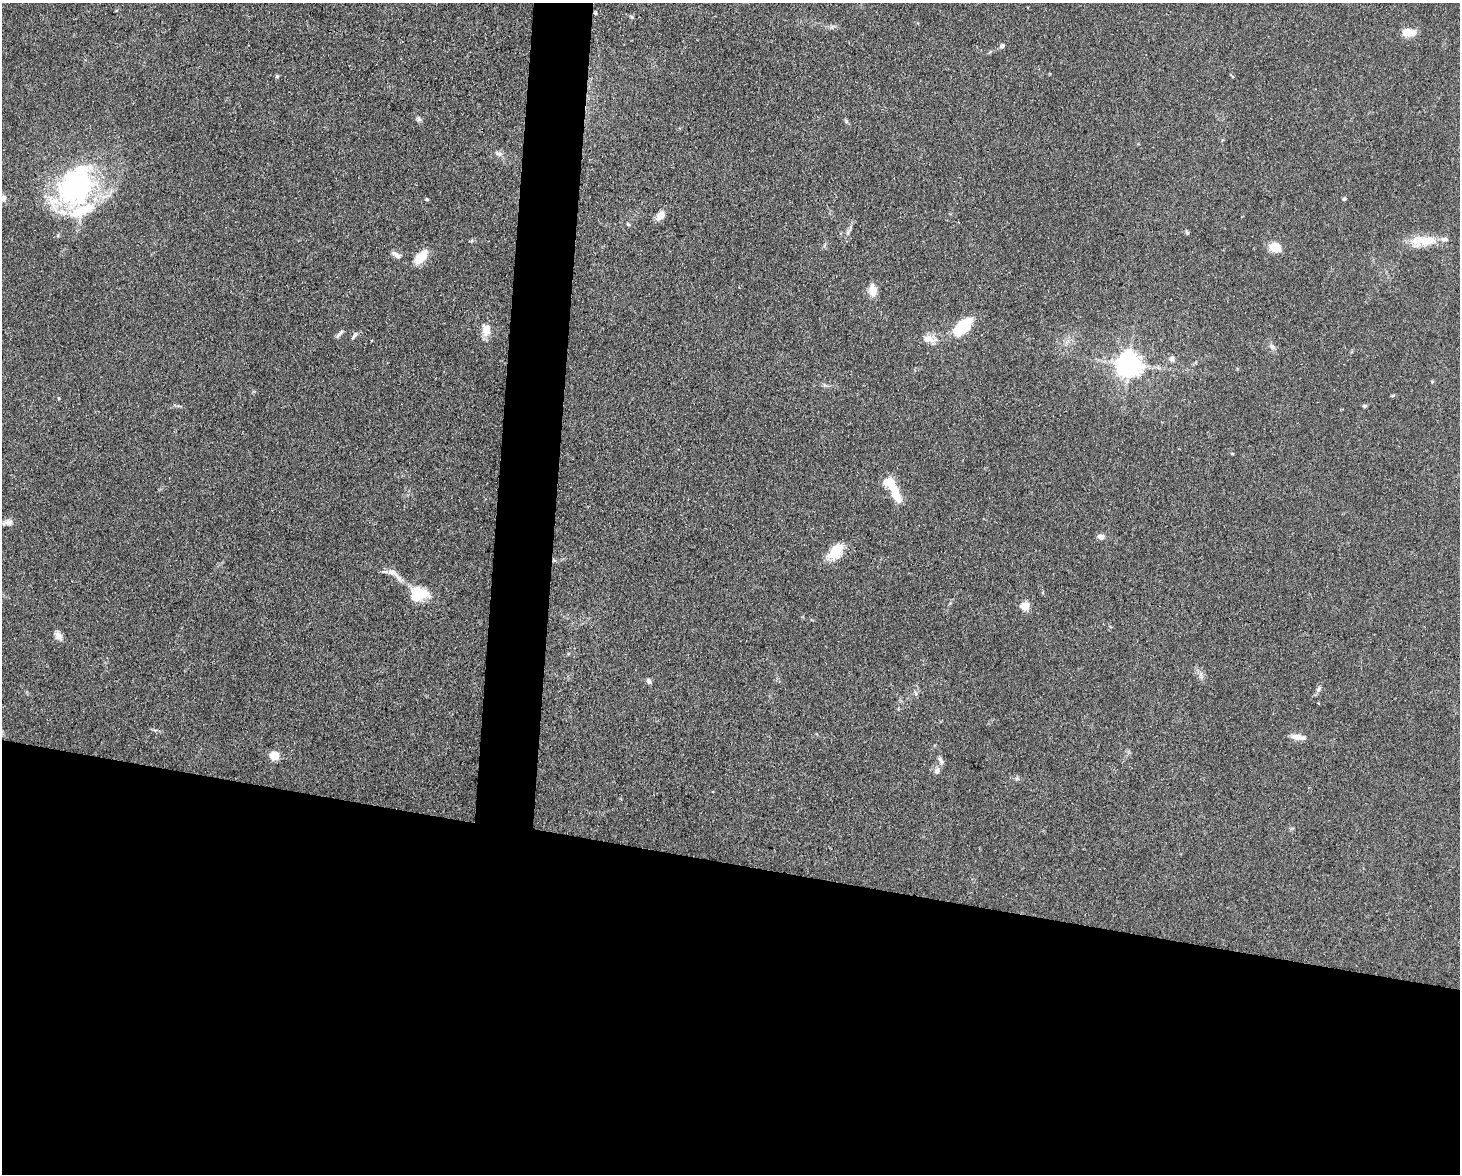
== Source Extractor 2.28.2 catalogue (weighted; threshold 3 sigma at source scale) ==
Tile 11 of 3 x 4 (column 2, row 4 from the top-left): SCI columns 1682-3139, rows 1-1172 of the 4709 x 4691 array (HDU 1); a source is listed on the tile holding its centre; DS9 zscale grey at full resolution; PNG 1462 x 1176 px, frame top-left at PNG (2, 3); no overlay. Shown black and unused: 29% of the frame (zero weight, under 3 of 4 exposures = <1% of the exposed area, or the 3 px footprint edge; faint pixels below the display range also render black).
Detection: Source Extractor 2.28.2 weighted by HDU 2 'WHT'; one run over the whole footprint, this tile lists its part. Background 0.0813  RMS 0.0062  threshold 0.0278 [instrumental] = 3 sigma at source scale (4.5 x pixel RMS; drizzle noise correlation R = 1.50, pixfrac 1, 0.05/0.05 arcsec/px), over >= 5 px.
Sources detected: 53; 3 inside a brighter object's white glare — not listed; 4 inside a brighter listed object's ellipse — not listed separately; the other 46 listed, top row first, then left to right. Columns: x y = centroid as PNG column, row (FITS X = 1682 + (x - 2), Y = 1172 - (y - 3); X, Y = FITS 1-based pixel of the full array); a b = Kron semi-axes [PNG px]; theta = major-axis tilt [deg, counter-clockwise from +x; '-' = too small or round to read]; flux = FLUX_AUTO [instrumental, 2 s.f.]
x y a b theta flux
595 13 5 4 - 0.65
1409 32 14 7 -6 8.5
1002 46 7 5 29 1.3
277 76 5 5 - 0.8
419 119 8 6 -53 1.4
846 121 6 4 -47 0.94
499 154 10 6 -2 2.2
76 188 61 42 57 110
3 198 8 8 - 2.5
427 199 5 4 - 0.72
1344 199 5 4 - 0.82
660 216 12 8 45 4.5
628 224 6 3 -45 0.74
1187 233 5 5 - 0.94
1423 241 38 12 4 14
1275 247 12 9 -21 8.8
396 255 12 6 -38 3
421 257 18 9 48 12
873 290 14 9 -84 6
963 326 17 9 44 34
486 329 13 10 90 7.9
354 335 13 4 53 1.6
337 336 9 5 52 1.6
928 339 20 10 -3 6.1
1272 347 9 6 -49 1.9
1171 359 8 7 - 2
1129 365 8 7 - 620
1432 382 5 3 - 0.59
59 398 5 3 - 0.54
1365 406 5 4 - 0.96
893 488 16 11 -64 9
8 522 12 8 -2 2.9
1101 537 8 6 -2 3
836 552 21 13 57 13
395 574 33 7 -36 6.3
418 594 19 14 7 19
1025 606 5 5 - 24
59 636 12 7 -60 3.3
1201 675 7 5 90 1.7
649 681 7 6 - 1.7
1318 689 8 6 51 1.8
1298 737 19 6 -7 4.7
274 756 5 5 - 26
940 760 10 5 -58 1.9
937 771 8 7 - 2.7
1017 778 6 5 - 1.1
Overlapping masked pixels (flux is a lower limit): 1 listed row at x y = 595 13
Isophote crosses this tile's border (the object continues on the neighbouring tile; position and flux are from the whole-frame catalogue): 1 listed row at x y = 3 198